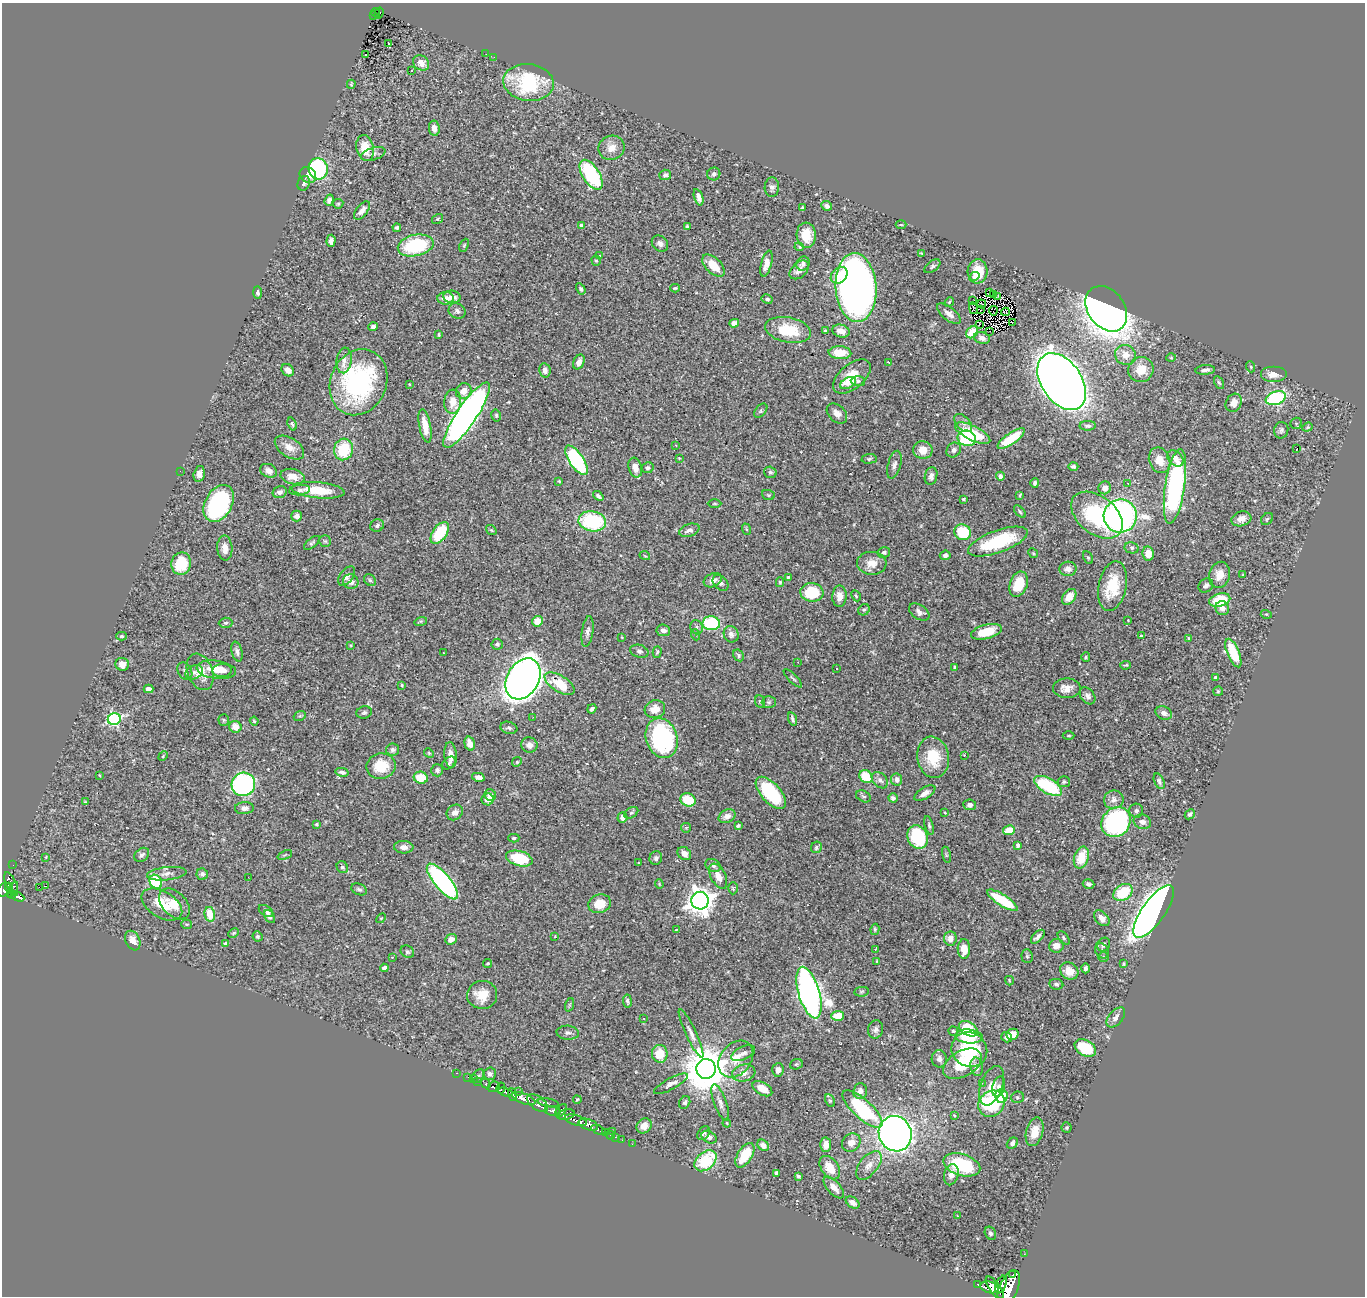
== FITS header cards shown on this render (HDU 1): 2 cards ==
NAXIS1  =                 1363
NAXIS2  =                 1294

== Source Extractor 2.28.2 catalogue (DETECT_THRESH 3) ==
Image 1363 x 1294 px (HDU 1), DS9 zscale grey, 1 PNG px = 1 image px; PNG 1367 x 1298 px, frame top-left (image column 1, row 1294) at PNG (2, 3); each listed source drawn as its Kron ellipse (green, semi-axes under 4 px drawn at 4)
Background 0.506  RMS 0.022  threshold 0.0659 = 3 sigma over >= 5 px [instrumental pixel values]
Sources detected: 485; all 485 listed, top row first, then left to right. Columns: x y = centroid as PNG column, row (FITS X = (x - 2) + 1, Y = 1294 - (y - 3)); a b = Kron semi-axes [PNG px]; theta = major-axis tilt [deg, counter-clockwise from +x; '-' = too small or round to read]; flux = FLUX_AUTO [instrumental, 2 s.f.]
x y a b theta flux
375 13 5 2 - 8
379 13 6 3 70 16
373 16 3 2 - 4.8
388 44 3 3 - 15
486 54 3 2 - 1.3
366 55 3 2 - 1.2
494 57 2 2 - 0.77
421 63 9 7 -40 12
411 70 3 2 - 1.8
528 82 25 18 -7 120
351 84 5 3 - 1.7
434 128 7 5 -82 8.7
365 148 13 8 -78 29
611 148 13 12 - 15
373 154 13 6 18 6.7
318 169 10 9 - 160
714 174 6 6 - 4.3
308 175 9 7 -41 12
591 175 17 8 -57 150
665 175 6 5 - 4.4
304 183 7 6 - 4.4
772 187 10 7 88 5.5
699 197 8 4 -73 6.4
329 200 6 4 70 6.3
338 204 5 5 - 1.9
827 206 5 4 - 5.1
802 208 4 3 - 2.2
362 211 11 5 52 9.6
437 219 6 4 35 1.9
901 225 5 3 - 1.6
582 226 4 4 - 8.8
687 227 3 3 - 2.5
397 228 4 3 - 3.6
806 235 12 9 -85 28
331 241 6 4 88 7.1
660 244 9 7 -43 7.1
416 245 18 10 12 110
464 245 7 4 64 2.1
799 247 5 4 - 1.8
921 253 4 3 - 1.3
600 256 3 3 - 8.8
596 261 5 4 - 2.1
766 264 13 5 75 11
803 264 7 6 - 4.2
713 265 14 7 -45 29
932 266 9 5 37 3.6
799 270 11 7 42 8.7
978 271 12 10 84 35
839 275 9 7 42 23
975 276 5 4 - 5.5
675 288 5 3 - 1.9
856 288 34 20 -86 1100
581 289 6 4 -57 2.9
989 292 2 2 - 62
257 293 6 4 -88 3.2
993 295 2 2 - 1.7
998 296 3 2 - 1.1
452 297 8 6 -7 10
446 298 8 6 3 13
767 299 5 4 - 2.8
972 301 3 2 - 2.2
949 302 5 4 - 1.8
982 304 5 2 - 0.4
973 308 6 2 -77 0.31
1106 309 25 18 -54 1400
980 310 2 2 - 1
457 311 9 7 -28 5.8
993 311 4 2 - 1.1
1005 312 4 2 - 0.75
949 314 14 6 -39 9.1
1012 322 2 2 - 1.1
734 323 5 4 - 9.1
979 325 4 2 - 1.8
373 327 5 4 - 4.3
788 330 23 12 -11 54
825 331 4 3 - 2.1
841 331 9 6 -18 13
990 331 2 2 - 1.7
972 332 7 5 47 30
439 334 3 3 - 2
982 338 8 6 -17 8.2
840 353 11 6 -4 30
1125 355 11 10 - 17
1171 358 5 3 - 1.4
344 360 13 7 82 9.6
579 362 8 5 65 9.4
889 362 3 2 - 1.5
1251 367 5 3 - 1.5
1141 369 13 12 - 28
288 370 7 5 -46 9.9
545 370 7 5 -77 7.5
1205 370 9 5 5 6.4
1273 374 13 8 0 11
852 377 22 12 40 36
858 381 7 5 -3 2.8
358 382 34 28 67 220
1062 382 31 20 -56 2400
1219 382 7 4 -62 2.4
848 383 8 5 29 5.7
409 384 3 2 - 0.88
464 391 8 7 - 15
1276 398 10 6 19 180
453 402 12 8 85 18
1234 403 9 7 62 14
761 411 8 5 48 3
837 413 12 8 -43 10
467 415 38 10 56 990
496 415 6 4 -76 2.4
963 423 11 6 -46 6.6
1296 423 6 5 - 2
292 424 7 3 -70 2.2
425 426 17 6 -80 21
1088 426 8 4 2 3.5
1307 427 5 4 - 1.9
1281 430 8 7 - 4.2
973 433 19 7 -26 59
967 438 9 7 -17 82
1011 438 16 5 35 56
676 445 3 3 - 2.2
289 447 16 9 -33 14
1297 448 4 2 - 20
344 449 11 9 75 60
923 450 10 8 -2 19
954 450 8 6 49 5.5
679 458 3 3 - 0.98
1175 458 9 6 -43 9.5
869 459 7 4 4 2.7
577 460 17 7 -55 170
1159 460 13 10 -68 19
894 465 14 6 75 6.6
1073 467 5 4 - 3.7
635 468 10 6 -72 14
648 468 6 5 - 3.2
180 471 2 2 - 0.93
269 471 9 6 -24 7.7
770 472 6 5 - 3.5
199 474 8 5 77 8
292 476 12 7 -12 15
931 476 9 6 77 6.3
1000 476 4 4 - 3.8
559 481 4 3 - 1.5
1035 483 5 4 - 3.2
1128 483 3 2 - 1.3
1175 486 38 10 81 300
1105 488 6 6 - 9.5
299 490 10 5 5 4.2
318 490 26 8 -5 42
280 492 7 5 16 6.1
768 495 6 5 - 2.5
1020 495 4 2 - 1.7
598 496 6 3 -40 3.1
963 499 3 2 - 1.5
219 503 20 13 61 210
715 503 7 3 0 1.9
1020 512 7 4 -48 2.2
1097 515 29 18 -39 150
297 516 5 5 - 6
1120 516 16 16 - 470
1241 519 10 7 17 13
1267 519 7 5 44 2.6
592 521 14 10 -9 120
377 526 7 6 - 4.1
746 529 6 3 -71 1.6
491 530 6 4 -36 2.1
689 530 10 6 18 7.3
963 532 8 7 - 65
440 533 12 7 54 72
325 541 6 5 - 2.8
998 542 31 11 20 100
312 543 9 4 40 3
225 548 12 7 -86 14
1132 548 7 5 -13 3.3
884 552 6 5 - 4
1033 553 5 4 - 1.8
1148 554 7 5 -81 19
945 555 5 4 - 5.1
645 556 5 3 - 1.4
1088 557 6 4 -62 2.3
872 563 15 11 -2 17
181 564 11 9 78 53
1068 569 8 7 - 9.6
1243 574 4 2 - 1.4
1219 575 13 10 75 18
347 576 11 6 51 7
788 577 3 3 - 2.2
370 580 6 5 - 2.9
713 580 9 6 23 8.2
351 582 8 7 - 8.2
780 582 5 4 - 2.1
720 583 9 6 -45 5.9
1019 584 13 8 69 41
1206 585 8 6 43 4.4
1112 586 25 14 78 53
812 592 12 9 -6 61
839 596 10 7 87 13
856 596 6 3 -63 1.6
1069 597 9 6 53 14
1220 600 11 6 16 56
1222 608 7 6 - 8.7
864 610 6 5 - 2.6
919 612 11 7 -35 6.2
1266 614 5 3 - 1.6
1128 620 2 2 - 0.84
421 621 6 4 17 2.1
537 621 5 5 - 23
226 623 7 5 3 2.7
711 623 9 7 -7 96
697 627 7 6 - 3.7
663 630 7 5 -6 6.2
587 632 15 5 81 6.4
986 632 16 7 15 34
731 634 8 7 - 7.2
696 635 5 3 - 1.8
121 636 5 4 - 2.6
1141 636 3 3 - 4.2
622 637 3 3 - 1.1
1189 638 4 3 - 1.6
497 644 5 5 - 3.6
351 645 3 3 - 1.4
639 651 9 6 -17 4.4
237 652 10 5 -76 5
657 652 6 3 75 2.1
443 653 2 2 - 1.4
1233 653 15 6 -67 54
739 655 6 5 - 3.1
1086 657 5 4 - 2
798 662 2 2 - 0.73
122 664 7 6 - 13
1126 665 5 3 - 2.1
955 667 4 3 - 2.5
836 669 3 3 - 3
216 670 20 9 -7 29
222 670 9 6 8 12
185 671 9 6 -60 5.2
194 672 9 6 29 6.1
200 672 19 12 -69 23
793 678 12 2 -45 2
1216 678 4 3 - 4.3
523 679 22 15 59 1700
560 684 17 8 -32 49
402 685 4 3 - 1.4
1067 688 14 10 0 13
149 689 5 4 - 9.1
1218 691 5 4 - 1.9
1087 696 9 6 -52 5.7
760 702 6 5 - 2.2
769 702 7 6 - 3.3
592 709 5 3 - 3.9
655 709 10 9 - 18
364 712 8 6 15 3.6
1164 713 8 6 -22 7.9
300 716 6 4 20 2.1
533 717 3 3 - 1.6
114 719 6 6 - 270
792 719 7 3 -72 3.3
224 720 5 5 - 2.2
254 721 4 4 - 1.7
235 727 6 6 - 18
509 728 8 6 -17 4.2
1069 736 6 3 0 1.6
662 738 20 15 -71 250
470 744 7 5 -75 13
529 745 8 7 - 9.2
393 750 6 6 - 4.1
429 753 5 4 - 1.7
451 755 13 6 -85 13
964 755 3 3 - 3
163 756 5 3 - 1.5
933 757 21 15 -81 45
517 762 5 4 - 1.7
449 763 8 5 41 2.7
381 766 14 12 10 42
437 770 6 6 - 4.4
342 772 7 4 -13 4.4
99 775 3 2 - 1.1
478 777 6 4 -12 7.3
866 777 7 6 - 43
421 778 7 6 - 34
897 779 6 5 - 6
880 780 9 6 -46 6.7
1159 781 8 5 -65 3.4
1064 782 6 5 - 3.3
243 784 12 11 - 300
1048 786 15 7 -29 110
771 793 20 9 -48 110
925 793 12 5 31 8.7
490 795 6 5 - 5.2
863 796 8 5 -26 3.2
893 798 5 4 - 3.7
488 799 6 6 - 12
688 800 8 6 -26 40
1114 800 10 9 - 8.3
85 802 4 3 - 1.5
970 805 6 5 - 4.7
244 808 9 6 3 6.5
1136 811 7 7 - 5.3
455 812 9 7 38 8.3
631 813 8 5 29 2.9
945 813 3 2 - 0.98
1190 814 5 4 - 3.6
727 816 9 6 26 9.1
622 817 5 5 - 7.7
1116 822 16 13 48 250
1142 822 9 7 -19 8.1
317 824 4 3 - 1.8
929 825 9 4 -75 2.8
738 826 4 3 - 2.4
686 828 5 5 - 1.5
1009 830 6 5 - 29
918 837 12 10 -64 110
514 838 5 4 - 2.3
1018 845 4 3 - 2.8
404 847 10 6 -5 8.4
816 847 6 5 - 3.3
684 854 7 6 - 10
142 855 8 6 38 5
285 855 8 4 23 2.1
946 855 8 3 -77 2
46 857 3 2 - 1.1
1081 857 11 7 72 35
519 858 13 7 -15 75
656 858 7 6 - 4.4
639 863 3 2 - 0.96
13 865 2 2 - 2.4
713 865 8 6 -25 5.6
342 867 6 5 - 3.6
167 874 20 6 6 10
202 874 6 6 - 4.6
718 876 13 7 -63 14
248 877 2 2 - 0.7
442 881 22 8 -50 310
156 882 7 6 - 77
11 884 13 5 -67 240
659 884 4 4 - 1.5
1088 884 6 4 -18 3.7
46 886 3 2 - 15
9 887 4 3 - 110
39 887 2 2 - 1500
733 888 6 4 89 2.1
359 889 8 5 -23 3.6
4 890 7 6 - 190
12 890 9 3 61 70
1123 892 10 7 35 58
12 894 4 3 - 78
18 897 7 4 -25 110
1002 900 18 5 -33 74
700 901 8 8 - 1500
162 904 22 13 -31 36
174 904 18 11 -45 22
600 904 11 9 17 31
266 911 8 5 -33 3.8
1154 912 31 11 55 2000
210 914 7 5 -77 30
269 917 7 5 -59 4.6
381 918 6 3 44 1.6
1102 918 9 6 -45 9.1
187 924 5 4 - 2
875 929 5 4 - 2.4
676 930 3 3 - 3.1
234 933 6 4 27 1.8
258 936 5 4 - 3.1
555 936 4 3 - 0.99
1038 937 8 4 45 5.8
950 938 7 6 - 11
1064 938 7 5 -52 2.8
451 939 6 5 - 8.2
133 941 10 7 -66 13
226 944 4 4 - 10
1104 945 7 6 - 5.5
1056 946 7 6 - 13
876 949 4 3 - 1.2
964 949 10 6 -89 17
1102 951 8 6 -62 4
407 952 7 5 -35 3
1027 956 7 5 -87 2.7
392 957 3 3 - 5
1104 957 5 4 - 1.9
877 961 3 3 - 1.3
488 963 4 4 - 2
1124 964 3 3 - 2
384 968 4 4 - 6.6
1086 968 5 4 - 4.1
1069 971 9 8 - 18
1009 981 5 3 - 1.3
1056 984 7 5 -9 2.9
861 992 7 4 7 2.1
809 993 27 10 -74 920
482 995 15 14 - 26
627 1001 6 4 -83 3.9
569 1005 7 4 72 2.3
838 1016 6 5 - 30
1116 1017 12 7 50 8.1
644 1018 3 2 - 2.5
876 1029 9 7 76 5.7
968 1029 10 6 -32 53
953 1031 5 4 - 2.4
568 1033 11 7 -4 5.2
691 1033 26 5 -65 10
1012 1034 6 5 - 19
969 1036 14 7 -5 31
1007 1037 6 5 - 5.1
1085 1048 11 7 -30 64
969 1050 18 17 - 94
743 1053 12 6 26 6.2
660 1054 9 8 - 33
736 1059 20 15 51 28
939 1059 8 7 - 7.3
796 1064 6 5 - 2.5
963 1064 21 13 30 57
977 1067 9 6 -80 7.1
706 1069 10 9 - 7100
778 1070 7 6 - 8.1
457 1073 3 2 - 7.3
744 1073 12 8 14 12
490 1074 6 6 - 4.7
478 1076 8 5 54 2.8
468 1077 3 2 - 3.2
473 1079 3 3 - 2.9
477 1081 4 2 - 20
982 1083 2 2 - 11
486 1084 5 3 - 71
671 1084 19 5 28 7.7
992 1086 20 11 70 21
494 1087 6 5 - 130
999 1087 10 6 75 7.3
501 1088 5 2 - 31
762 1089 11 6 -31 19
519 1091 3 2 - 41
860 1091 8 7 - 8.1
505 1092 7 3 -17 140
512 1094 7 4 -71 330
1001 1096 7 6 - 31
1017 1097 6 6 - 2.5
524 1099 12 5 -23 730
577 1100 4 2 - 1.4
830 1100 7 4 -62 2.9
685 1102 6 5 - 3.7
537 1103 12 6 -35 480
548 1103 10 3 -10 100
720 1103 19 6 -70 8.7
991 1104 14 12 44 110
862 1109 25 9 -42 110
553 1111 8 4 -13 330
561 1111 7 4 54 230
566 1114 9 5 11 160
954 1115 4 3 - 1.4
576 1120 11 5 -15 430
727 1123 4 4 - 1.7
588 1125 10 5 -19 490
644 1126 8 7 - 14
1067 1127 5 5 - 2
598 1130 7 3 -23 58
612 1132 3 2 - 7.8
1035 1132 14 8 75 21
606 1133 3 3 - 19
704 1133 7 5 56 3
895 1134 18 16 -66 1300
610 1135 4 2 - 7.1
616 1137 3 2 - 8.4
709 1137 8 5 -32 6.6
622 1140 2 2 - 3.9
851 1143 10 8 44 11
1012 1143 6 5 - 5
632 1144 2 2 - 5.4
763 1145 6 5 - 7.9
826 1145 7 5 88 11
745 1155 13 7 58 48
705 1161 12 8 41 60
869 1165 17 9 51 14
962 1165 19 10 -17 93
830 1168 13 8 -55 24
776 1173 4 3 - 2.9
951 1175 11 7 75 12
798 1176 4 3 - 2.3
834 1187 13 6 -48 13
853 1202 7 5 -35 7.4
957 1216 3 2 - 1.1
990 1233 7 5 -58 3.3
1024 1254 2 2 - 5.2
1013 1275 3 2 - 140
978 1284 3 3 - 37
1001 1285 9 5 67 550
989 1287 9 5 -15 600
995 1288 13 5 -54 830
1009 1288 19 9 68 1700